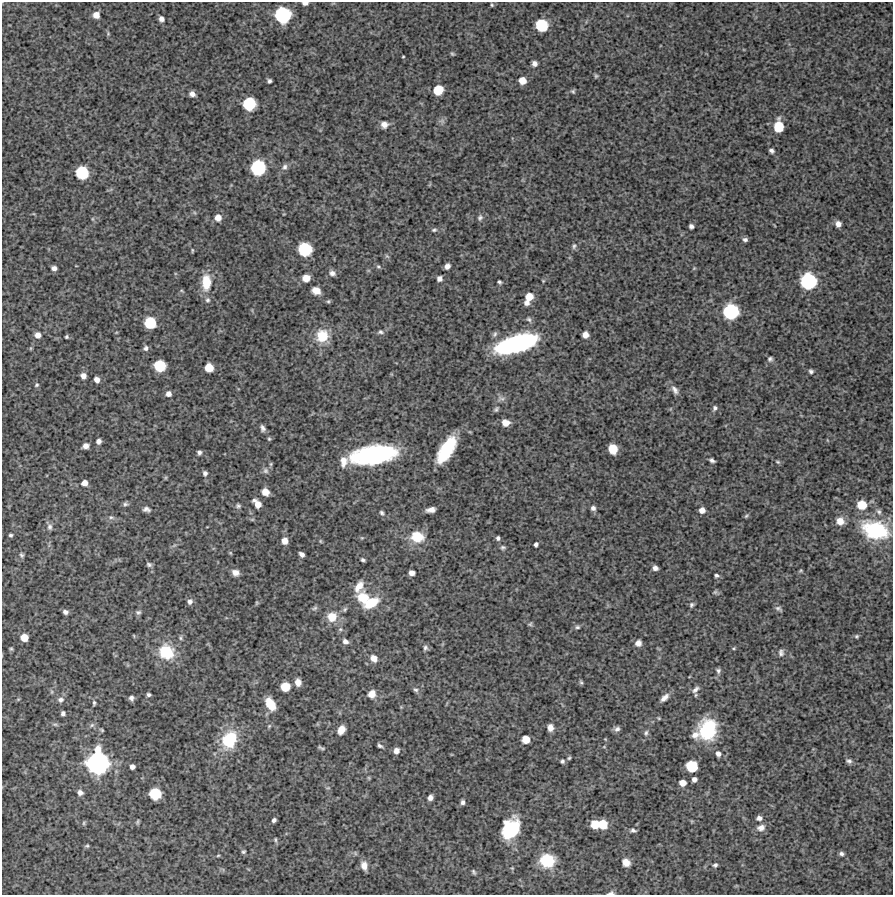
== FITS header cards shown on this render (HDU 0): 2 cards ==
NAXIS1  =                  891 /Length X axis
NAXIS2  =                  893 /Length Y axis

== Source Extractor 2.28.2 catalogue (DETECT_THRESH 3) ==
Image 891 x 893 px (HDU 0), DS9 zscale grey, 1 PNG px = 1 image px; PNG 895 x 897 px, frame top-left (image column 1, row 893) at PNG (2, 2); no overlay
Background 3940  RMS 330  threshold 997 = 3 sigma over >= 5 px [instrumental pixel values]
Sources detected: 218; all 218 listed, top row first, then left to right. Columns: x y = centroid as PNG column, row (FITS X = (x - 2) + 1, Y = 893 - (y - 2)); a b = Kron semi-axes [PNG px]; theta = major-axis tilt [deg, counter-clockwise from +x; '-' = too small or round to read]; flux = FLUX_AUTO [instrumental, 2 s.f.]
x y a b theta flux
305 3 6 4 1 9.1e+04
492 5 5 4 - 2.9e+04
96 15 7 7 - 1.8e+05
283 15 12 12 - 1.5e+06
161 19 6 5 - 1.0e+05
542 25 9 9 - 8.1e+05
108 34 6 5 - 3.2e+04
452 54 6 4 -41 3.1e+04
403 56 3 2 - 2.1e+04
534 63 5 5 - 9.7e+04
596 76 5 5 - 3.1e+04
269 81 4 4 - 5.3e+04
522 81 7 6 - 2.1e+05
438 90 8 7 - 4.9e+05
573 91 6 5 - 3.6e+04
192 94 6 5 - 1.1e+05
249 104 9 9 - 9.4e+05
384 125 9 8 - 1.4e+05
779 127 10 7 89 5.5e+05
771 151 5 4 - 6.0e+04
258 167 12 11 - 1.3e+06
285 167 8 7 - 7.7e+04
82 173 10 9 - 9.3e+05
218 218 8 8 - 1.4e+05
480 218 8 6 74 5.7e+04
93 219 6 4 -71 2.9e+04
838 224 6 6 - 1.2e+05
691 226 5 4 - 7.1e+04
434 230 7 4 10 4.1e+04
745 239 6 5 - 6.4e+04
574 246 8 5 75 4.9e+04
305 249 10 10 - 1.0e+06
192 250 6 3 82 2.4e+04
387 256 7 4 -44 3.4e+04
447 266 5 5 - 1.0e+05
378 267 6 5 - 4.0e+04
54 268 5 4 - 9.0e+04
694 268 5 4 - 2.1e+04
332 273 9 7 -23 9.4e+04
306 278 7 6 - 2.4e+05
439 278 5 5 - 9.8e+04
808 281 12 12 - 1.6e+06
206 282 19 10 88 5.2e+05
499 282 4 3 - 4.0e+04
182 291 5 3 - 2.2e+04
316 291 9 7 -22 2.1e+05
529 297 8 7 - 2.7e+05
207 300 8 7 - 6.5e+04
328 301 6 4 21 3.2e+04
526 303 7 6 - 9.7e+04
731 311 11 11 - 1.4e+06
529 319 8 6 -37 5.5e+04
150 323 9 9 - 7.2e+05
380 332 9 6 -2 5.6e+04
495 334 8 6 64 5.6e+04
38 335 7 6 - 1.3e+05
585 335 6 5 - 1.6e+05
322 336 15 14 - 5.6e+05
66 337 3 3 - 3.1e+04
516 344 37 14 17 3.5e+06
31 348 6 4 71 2.5e+04
146 348 7 6 - 6.2e+04
770 359 6 6 - 4.9e+04
160 366 9 8 - 7.1e+05
209 368 7 6 - 3.4e+05
811 371 5 4 - 4.8e+04
83 376 6 5 - 1.2e+05
97 380 5 5 - 1.1e+05
37 385 6 5 - 3.5e+04
675 390 12 7 -59 1.1e+05
168 394 6 6 - 9.7e+04
501 399 13 7 -8 9.3e+04
715 408 6 5 - 5.4e+04
496 409 8 5 56 4.5e+04
506 423 8 6 -11 1.8e+05
263 428 7 5 -71 7.3e+04
269 439 5 4 - 2.9e+04
99 441 5 5 - 8.4e+04
86 446 6 5 - 1.2e+05
446 449 25 10 59 1.2e+06
613 449 8 7 - 4.4e+05
199 452 4 4 - 5.8e+04
374 455 37 15 8 3.5e+06
712 460 5 4 - 6.1e+04
344 461 13 9 85 2.1e+05
778 462 7 5 -17 3.5e+04
271 464 6 4 90 2.9e+04
265 471 8 8 - 7.3e+04
205 473 6 5 - 6.4e+04
84 483 6 6 - 1.4e+05
265 492 7 6 - 2.1e+05
125 504 7 6 - 4.7e+04
257 504 9 5 -50 2.3e+05
862 505 9 8 - 4.2e+05
238 506 7 5 13 4.9e+04
593 508 6 6 - 7.6e+04
146 509 9 6 -13 7.6e+04
431 510 9 5 10 1.4e+05
702 510 6 6 - 1.4e+05
879 512 9 6 -57 6.9e+04
382 513 8 5 -51 4.5e+04
746 516 7 4 45 3.2e+04
111 517 9 5 -13 6.0e+04
840 521 9 8 - 2.2e+05
50 527 9 7 -79 7.3e+04
875 530 26 17 -16 1.8e+06
11 535 4 4 - 3.9e+04
417 537 15 12 -12 5.3e+05
362 538 6 3 -18 2.4e+04
498 538 4 4 - 4.5e+04
285 541 6 6 - 1.7e+05
320 541 6 3 -89 2.4e+04
536 544 5 4 - 5.9e+04
503 547 6 5 - 4.4e+04
230 553 5 5 - 2.4e+04
302 554 5 4 - 8.5e+04
22 555 7 5 -65 4.6e+04
363 560 4 3 - 4.4e+04
149 565 6 5 - 4.9e+04
655 568 5 4 - 8.7e+04
801 570 5 4 - 2.5e+04
235 573 8 6 -19 1.4e+05
412 573 5 5 - 1.3e+05
716 575 5 4 - 4.6e+04
359 586 17 9 70 2.7e+05
715 592 6 6 - 4.1e+04
363 598 13 12 - 4.4e+05
190 601 7 6 - 8.6e+04
257 603 5 4 - 2.5e+04
371 603 18 9 28 5.5e+05
691 605 7 5 59 5.2e+04
315 608 8 5 27 4.9e+04
778 608 9 5 -33 6.0e+04
345 609 8 5 59 4.5e+04
65 612 5 5 - 7.2e+04
138 612 7 6 - 5.1e+04
332 617 12 12 - 3.5e+05
530 624 6 4 13 3.2e+04
577 627 6 5 - 4.0e+04
340 629 6 5 - 4.1e+04
134 636 5 3 - 1.8e+04
857 636 5 5 - 3.3e+04
24 637 6 6 - 2.4e+05
181 638 7 5 -71 4.1e+04
345 641 7 6 - 9.1e+04
638 643 6 6 - 1.2e+05
425 648 7 6 - 5.6e+04
734 648 5 4 - 2.7e+04
11 649 5 4 - 3.2e+04
166 652 17 16 - 8.9e+05
781 652 9 7 83 7.5e+04
374 658 9 7 -43 1.6e+05
718 671 7 6 - 5.7e+04
298 682 7 6 - 1.5e+05
581 682 6 4 -62 3.4e+04
285 687 7 7 - 4.0e+05
696 689 13 6 42 9.6e+04
416 690 7 5 -28 4.9e+04
372 694 8 7 - 1.9e+05
149 695 5 4 - 4.7e+04
131 698 5 5 - 6.7e+04
664 698 12 6 43 1.3e+05
61 700 8 7 - 9.1e+04
94 703 7 4 84 3.9e+04
270 704 12 7 -60 4.3e+05
63 713 5 4 - 6.2e+04
659 718 5 4 - 2.4e+04
55 724 9 3 -11 4.5e+04
92 725 8 6 29 5.8e+04
269 726 7 4 45 3.2e+04
550 727 6 5 - 1.5e+05
617 729 7 6 - 7.4e+04
102 730 4 3 - 2.7e+04
341 730 8 6 65 2.0e+05
707 730 20 17 77 1.4e+06
646 733 8 5 79 5.7e+04
695 735 9 8 - 1.3e+05
526 739 6 6 - 2.7e+05
229 740 20 15 63 1.0e+06
380 746 5 3 - 4.9e+04
321 748 8 3 -23 3.7e+04
97 749 10 8 68 2.4e+05
396 751 6 5 - 1.2e+05
718 754 7 6 - 9.4e+04
569 758 5 4 - 3.1e+04
562 761 5 5 - 4.6e+04
849 761 8 6 -18 6.2e+04
98 763 18 18 - 3.0e+06
692 766 9 8 - 7.2e+05
132 767 5 4 - 9.0e+04
369 778 6 3 -71 2.3e+04
694 779 5 5 - 8.5e+04
682 783 6 6 - 1.8e+05
80 792 7 6 - 9.5e+04
155 794 9 8 - 7.0e+05
430 798 5 4 - 1.0e+05
463 802 5 4 - 6.3e+04
759 818 7 6 - 8.5e+04
274 820 4 4 - 6.1e+04
137 822 8 4 76 3.4e+04
84 823 7 4 71 3.3e+04
595 824 7 7 - 3.6e+05
602 824 8 8 - 4.7e+05
511 828 19 14 60 1.1e+06
761 828 11 8 11 1.4e+05
633 830 7 5 -20 5.4e+04
275 840 7 4 -81 3.5e+04
87 846 5 5 - 3.7e+04
243 852 5 4 - 3.5e+04
841 854 6 5 - 5.8e+04
218 855 5 3 - 2.4e+04
547 860 15 13 -6 8.0e+05
626 862 7 6 - 2.0e+05
715 865 5 4 - 4.6e+04
364 866 10 7 -78 1.7e+05
512 868 4 4 - 2.0e+04
474 872 6 4 -62 3.8e+04
611 893 9 4 9 6.2e+04
At the frame edge (FLAGS 8, measured only in part): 2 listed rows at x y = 305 3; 611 893